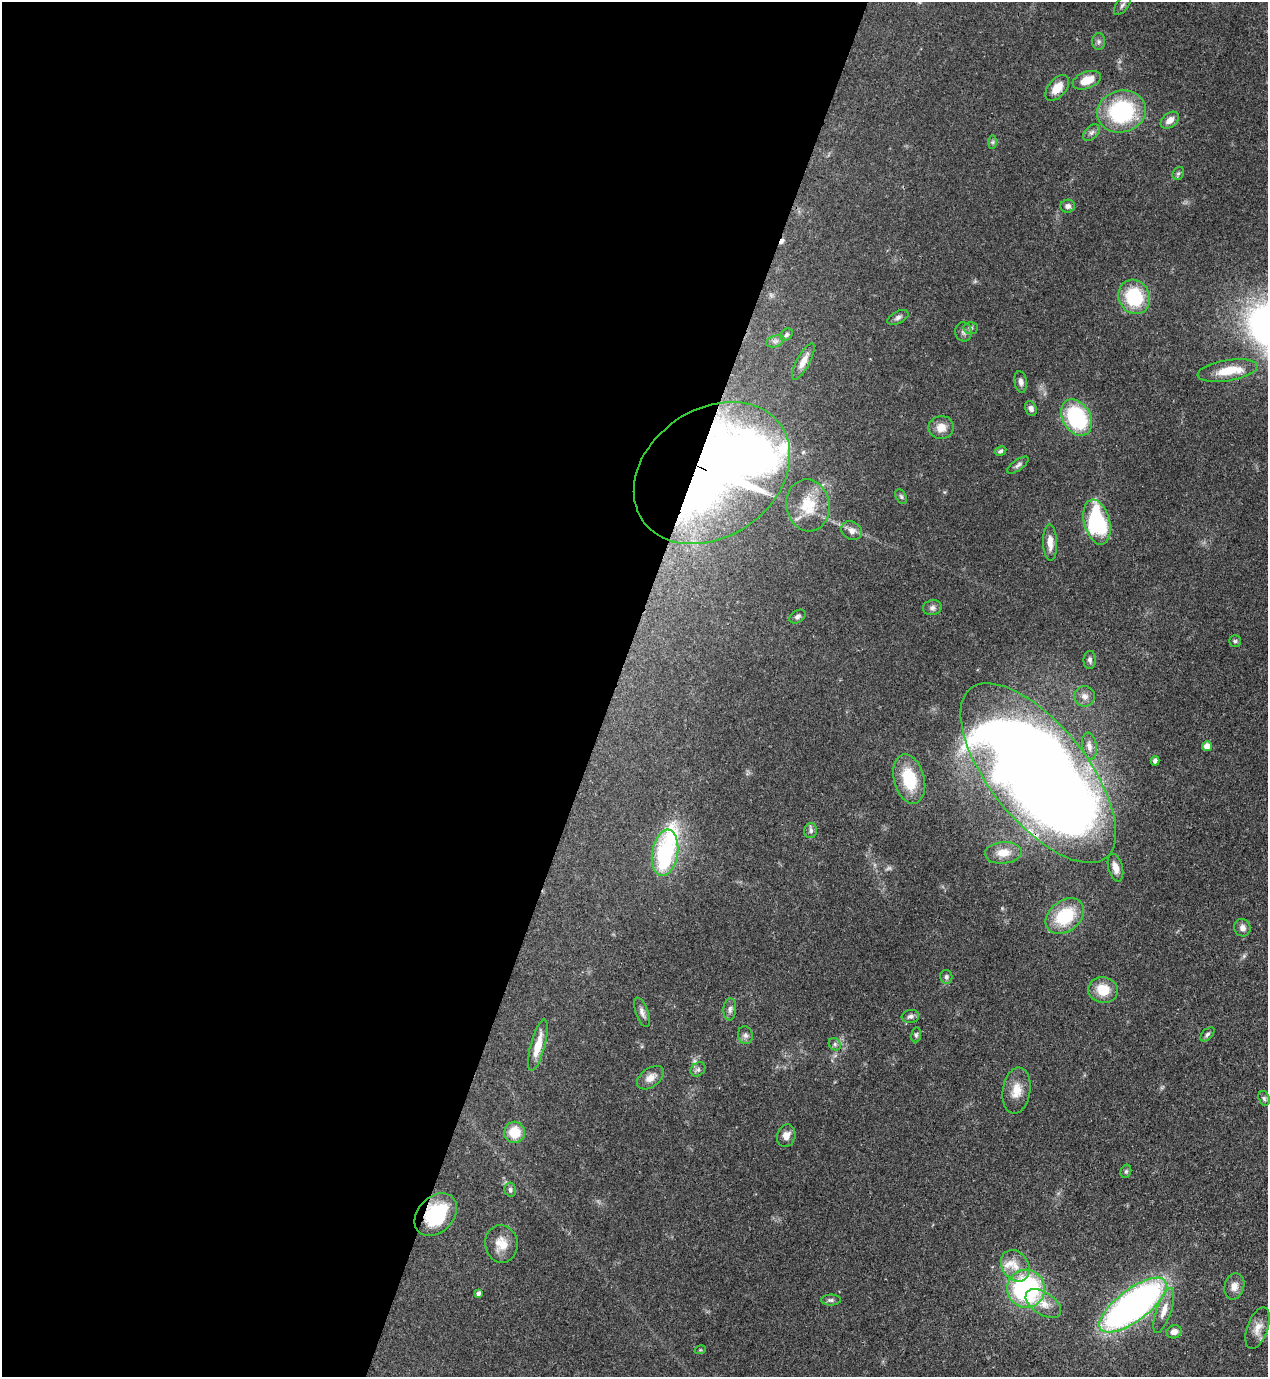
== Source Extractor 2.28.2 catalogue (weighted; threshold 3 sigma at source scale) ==
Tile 5 of 4 x 4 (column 1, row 2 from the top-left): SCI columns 353-1618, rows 2790-4164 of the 5638 x 5578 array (HDU 1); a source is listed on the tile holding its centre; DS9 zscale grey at full resolution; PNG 1270 x 1379 px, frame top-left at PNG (2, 2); each listed source drawn as its Kron ellipse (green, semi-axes under 4 px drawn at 4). Shown black and unused: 48% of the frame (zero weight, under 3 of 4 exposures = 7% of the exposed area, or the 3 px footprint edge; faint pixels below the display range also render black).
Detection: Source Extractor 2.28.2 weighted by HDU 2 'WHT'; one run over the whole footprint, this tile lists its part. Background 0.0517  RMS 0.0035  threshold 0.0157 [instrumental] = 3 sigma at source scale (4.5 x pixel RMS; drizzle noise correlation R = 1.50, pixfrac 1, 0.05/0.05 arcsec/px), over >= 5 px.
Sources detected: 85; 2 too faint to see at this stretch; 1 inside a brighter object's white glare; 1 cosmic-ray / hot-pixel residue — neither listed nor drawn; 4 inside a brighter listed object's ellipse — not listed separately; the other 77 listed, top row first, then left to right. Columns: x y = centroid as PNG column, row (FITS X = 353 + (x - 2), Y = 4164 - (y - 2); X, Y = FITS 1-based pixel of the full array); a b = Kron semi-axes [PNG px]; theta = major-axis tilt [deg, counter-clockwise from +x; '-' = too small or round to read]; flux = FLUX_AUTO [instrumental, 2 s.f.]
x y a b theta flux
1122 5 12 6 52 1.3
1099 42 8 6 89 1
1087 80 15 8 21 5.7
1057 88 15 9 49 5.2
1122 111 24 21 14 35
1170 120 10 7 37 2.5
1091 133 10 6 44 1.2
993 142 7 4 89 0.65
1178 173 7 5 67 0.7
1068 206 7 6 - 1.2
1134 297 17 15 -66 20
898 317 11 6 26 1.2
971 328 7 6 - 0.8
964 332 9 8 - 1.3
786 335 7 5 47 0.77
775 341 9 5 19 1.2
803 361 20 6 62 3.4
1227 371 30 10 9 7.7
1021 382 11 6 -81 1.4
1031 408 8 5 -66 1.3
1077 418 19 14 -60 30
941 427 12 11 - 3.7
1000 451 6 4 29 0.76
1018 465 12 5 36 1
712 473 84 64 34 220
901 497 8 5 -62 0.7
808 505 26 21 -80 9.9
1097 522 23 13 -76 37
852 531 11 9 -31 2.2
1050 543 18 7 -88 3.2
932 608 9 7 11 1.2
798 617 9 6 34 1
1235 641 6 5 - 0.63
1090 660 9 6 90 0.97
1085 696 10 10 - 2
1089 746 13 7 -80 1.9
1207 746 5 5 - 2.8
1155 761 5 4 - 1.1
1038 773 108 48 -51 750
909 779 25 15 -75 16
811 831 7 6 - 1
665 853 23 13 80 34
1003 853 18 11 5 4.4
1115 868 14 7 -74 2.8
1065 916 21 15 39 18
1242 928 9 8 - 1.5
946 977 7 6 - 0.94
1103 990 15 13 -11 7.4
730 1009 11 6 86 1.3
642 1012 15 6 -70 1.5
910 1016 8 6 5 1.2
1207 1034 8 5 45 0.88
745 1035 9 7 -79 1.2
916 1035 7 5 81 0.68
835 1044 7 5 -47 0.76
538 1045 26 7 75 6.4
698 1069 8 6 42 0.95
650 1078 15 9 37 2.8
1016 1091 23 14 81 5.4
1264 1098 7 5 -72 0.78
515 1132 10 10 - 7.9
786 1136 11 9 74 2.7
1126 1171 7 5 74 0.6
510 1190 7 5 -76 0.88
436 1215 24 17 46 21
501 1244 19 16 -81 5.5
1015 1266 17 13 -56 4.8
1234 1286 13 10 75 2.7
1026 1289 19 19 - 51
478 1293 4 4 - 0.91
831 1300 10 5 0 0.92
1043 1304 20 11 -33 4.4
1133 1305 40 16 37 150
1164 1311 24 7 71 3.8
1258 1328 22 10 70 3.5
1174 1332 7 6 - 2.3
700 1350 6 3 17 0.31
Overlapping masked pixels (flux is a lower limit): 3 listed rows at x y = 712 473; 1038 773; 436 1215
Isophote crosses this tile's border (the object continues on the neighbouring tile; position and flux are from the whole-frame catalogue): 1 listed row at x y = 1122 5